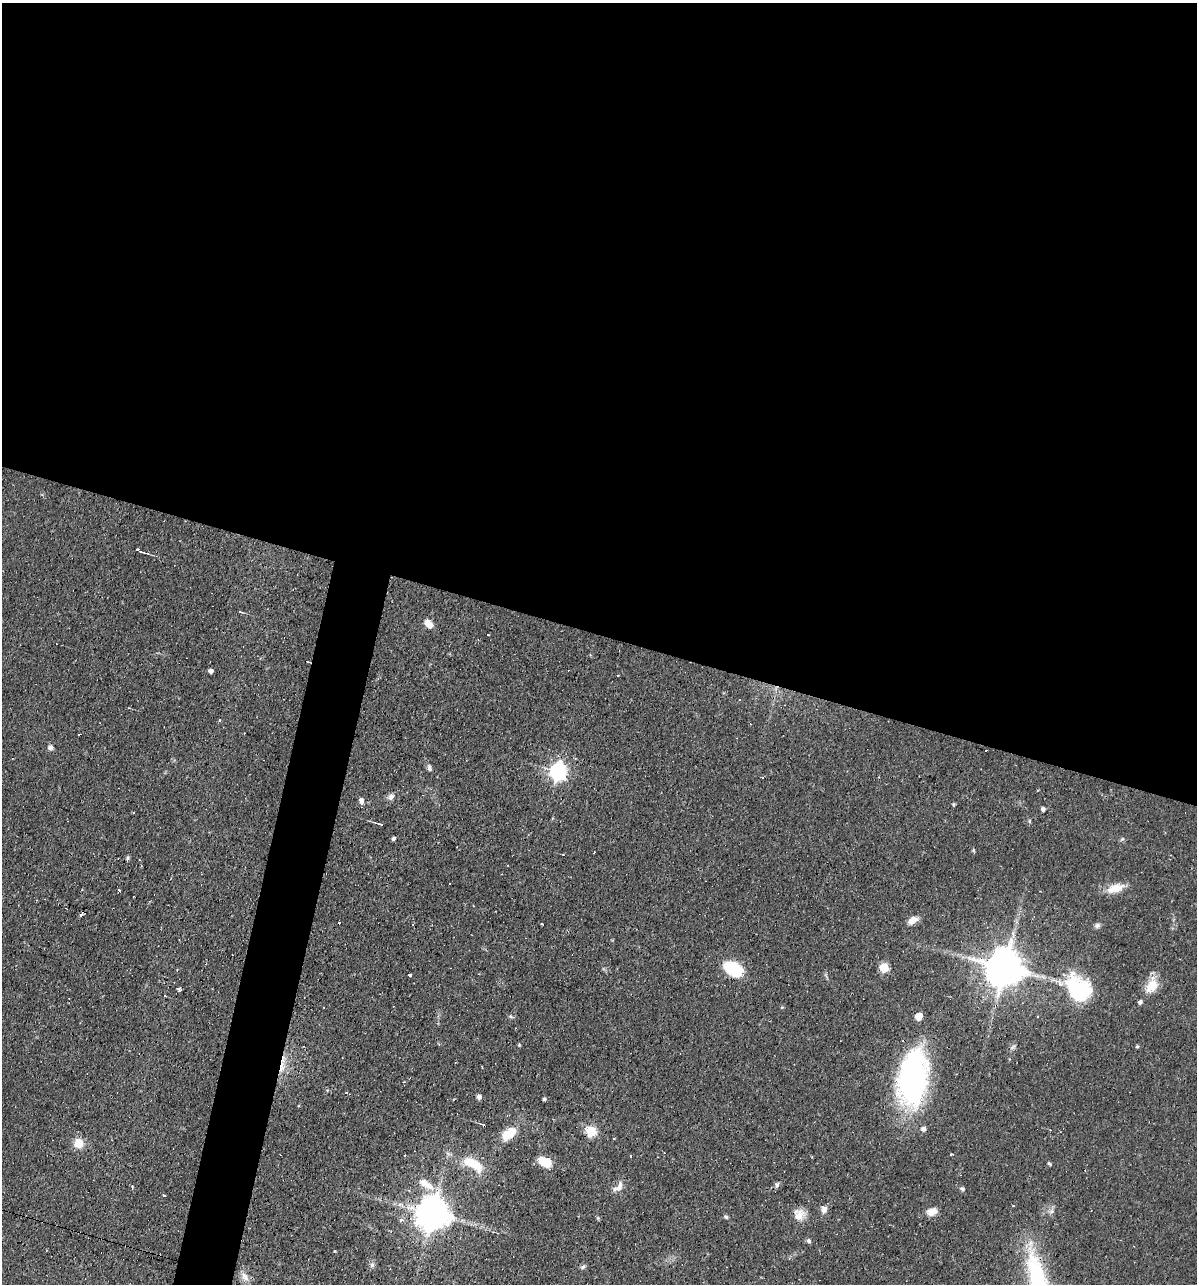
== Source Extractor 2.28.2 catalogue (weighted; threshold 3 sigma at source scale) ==
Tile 3 of 4 x 4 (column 3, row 1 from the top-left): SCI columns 2641-3835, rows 3848-5129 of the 5156 x 5129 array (HDU 1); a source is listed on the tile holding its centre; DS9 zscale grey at full resolution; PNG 1199 x 1286 px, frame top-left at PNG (2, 3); no overlay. Shown black and unused: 52% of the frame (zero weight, under 2 of 3 exposures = <1% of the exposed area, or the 3 px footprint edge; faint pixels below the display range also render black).
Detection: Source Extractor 2.28.2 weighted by HDU 2 'WHT'; one run over the whole footprint, this tile lists its part. Background 0.066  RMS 0.0053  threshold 0.0236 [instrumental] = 3 sigma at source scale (4.5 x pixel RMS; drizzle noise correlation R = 1.50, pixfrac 1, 0.05/0.05 arcsec/px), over >= 5 px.
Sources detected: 85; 1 inside a brighter object's white glare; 8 cosmic-ray / hot-pixel residue — not listed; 3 inside a brighter listed object's ellipse — not listed separately; the other 73 listed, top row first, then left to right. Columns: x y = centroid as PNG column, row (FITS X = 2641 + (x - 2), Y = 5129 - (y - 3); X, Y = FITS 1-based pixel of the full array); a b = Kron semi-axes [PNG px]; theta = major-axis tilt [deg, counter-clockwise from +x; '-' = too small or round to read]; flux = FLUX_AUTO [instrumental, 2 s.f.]
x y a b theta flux
140 551 12 3 -28 1.9
240 612 5 3 - 0.7
428 623 10 7 -46 4.8
308 662 5 2 - 0.52
210 671 4 4 - 2.1
618 675 3 2 - 1
739 700 3 3 - 0.81
79 734 3 3 - 1.4
50 747 7 6 - 1.9
429 768 7 5 -90 1.4
558 771 7 7 - 200
391 797 10 8 35 2.2
361 801 7 5 -82 2.7
954 805 4 4 - 0.81
1043 809 4 4 - 1.6
1029 821 6 4 90 0.66
380 824 12 3 -15 1.4
393 838 4 4 - 1.3
1122 839 6 4 19 0.75
973 850 6 4 -71 0.6
563 854 3 2 - 0.29
450 883 3 3 - 1.2
1115 888 22 10 16 8.7
119 890 3 3 - 0.56
80 915 5 3 - 0.91
913 920 14 8 30 3.9
339 923 3 2 - 0.46
542 924 3 2 - 1
1097 925 8 7 - 1.6
884 968 6 5 - 24
1005 968 11 11 - 1800
733 969 17 10 -29 31
409 975 3 3 - 9.8
1152 986 20 14 49 9.6
178 989 4 3 - 2.4
1078 991 35 21 -66 41
165 996 4 2 - 0.35
1022 1003 4 2 - 0.36
324 1007 3 2 - 0.37
511 1016 7 4 -44 0.86
919 1016 5 5 - 11
519 1045 4 3 - 0.62
1137 1046 5 4 - 0.61
1012 1047 10 4 23 1.1
282 1067 21 6 80 5.8
912 1078 55 28 82 130
479 1097 6 4 75 2
544 1099 4 4 - 0.91
483 1124 4 3 - 0.78
923 1129 5 5 - 2.5
591 1131 6 5 - 35
509 1133 17 10 37 13
79 1143 11 10 - 7.8
630 1156 3 3 - 0.64
545 1162 16 9 -24 10
473 1164 27 12 -31 15
1050 1164 7 3 -44 0.75
426 1184 25 9 -31 8.8
777 1185 6 5 - 1.3
620 1186 15 6 76 2.8
962 1189 5 4 - 1.5
164 1196 3 3 - 1.1
824 1210 8 8 - 2.5
932 1212 14 9 11 4.5
433 1214 10 10 - 1200
799 1215 15 14 - 5.6
726 1217 6 5 - 0.96
598 1218 6 4 -45 0.67
401 1220 6 4 0 1.7
809 1241 6 5 - 1.3
372 1265 8 6 73 1.6
583 1267 7 5 43 1.2
245 1277 15 8 -57 4.2
Overlapping masked pixels (flux is a lower limit): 2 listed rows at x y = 308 662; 282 1067
Unlisted compact peaks at least as high as the median listed source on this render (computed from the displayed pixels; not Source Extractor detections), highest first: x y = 335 1251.